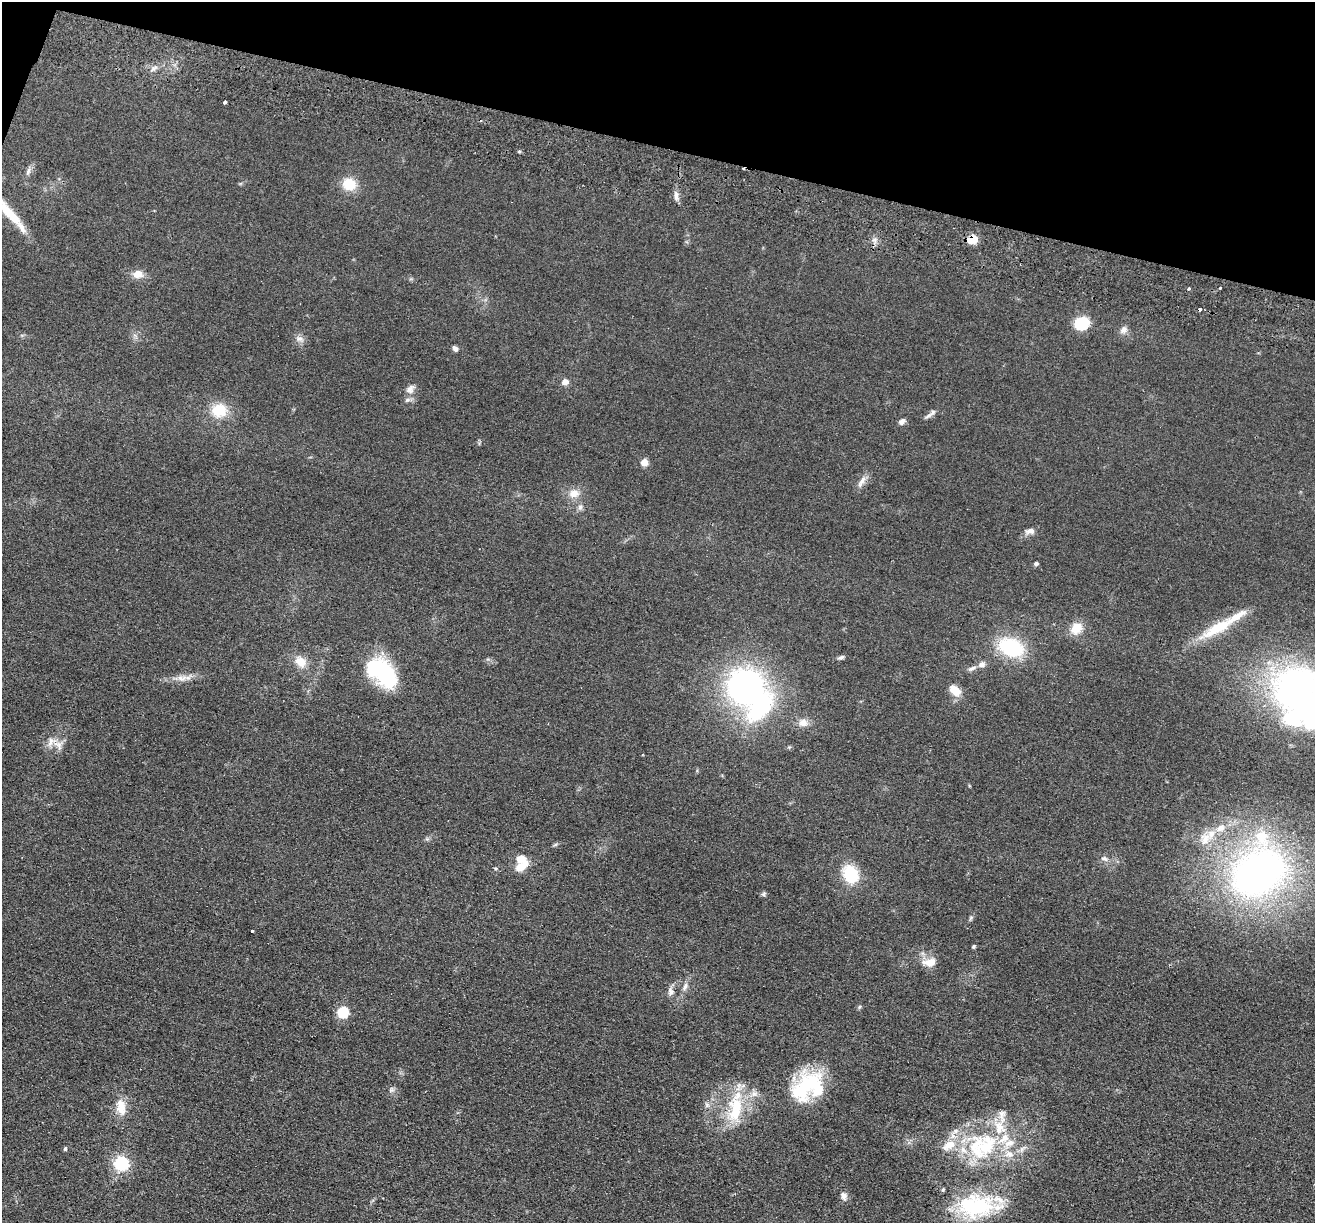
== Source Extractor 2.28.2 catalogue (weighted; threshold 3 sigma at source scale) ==
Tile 2 of 4 x 4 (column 2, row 1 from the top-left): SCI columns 1334-2646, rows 3851-5071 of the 5292 x 5384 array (HDU 1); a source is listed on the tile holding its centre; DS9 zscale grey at full resolution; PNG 1317 x 1225 px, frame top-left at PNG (2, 2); no overlay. Shown black and unused: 12% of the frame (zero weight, under 2 of 3 exposures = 3% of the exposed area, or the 3 px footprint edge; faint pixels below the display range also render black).
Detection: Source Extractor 2.28.2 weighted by HDU 2 'WHT'; one run over the whole footprint, this tile lists its part. Background 0.0571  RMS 0.009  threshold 0.0403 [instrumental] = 3 sigma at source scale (4.5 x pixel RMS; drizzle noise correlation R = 1.50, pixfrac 1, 0.05/0.05 arcsec/px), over >= 5 px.
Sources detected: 89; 4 inside a brighter object's white glare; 2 cosmic-ray / hot-pixel residue — not listed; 14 inside a brighter listed object's ellipse — not listed separately; the other 69 listed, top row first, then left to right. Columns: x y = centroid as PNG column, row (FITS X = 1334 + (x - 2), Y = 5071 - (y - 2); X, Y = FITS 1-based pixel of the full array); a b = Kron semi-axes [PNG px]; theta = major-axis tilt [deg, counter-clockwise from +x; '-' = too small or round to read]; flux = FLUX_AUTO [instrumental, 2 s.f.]
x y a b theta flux
224 102 4 3 - 5.3
28 171 13 6 71 3.4
349 184 16 14 -14 18
676 196 13 6 -79 4.2
10 214 47 10 -49 29
973 239 12 11 - 9.4
138 274 14 11 4 7.7
1220 288 2 2 - 0.97
1188 289 3 3 - 5.4
1081 323 13 11 11 29
1124 330 10 9 - 4.6
299 339 13 7 -14 4.1
455 349 8 5 -50 2.9
565 382 8 7 - 4.7
410 389 14 9 58 5.6
219 410 21 19 6 22
928 415 13 6 34 3.3
902 421 9 6 35 3.3
644 462 5 5 - 16
862 481 18 6 58 5.7
574 493 15 12 11 9.6
580 507 8 6 86 2.7
1030 531 13 7 6 4.5
1036 564 6 5 - 1.5
1218 627 51 13 30 35
1076 628 14 10 40 15
1011 647 25 18 -21 61
841 657 9 5 16 2.1
301 662 16 12 -42 11
982 664 8 7 - 4.3
972 668 12 5 21 3.2
382 673 38 22 -45 73
181 678 16 8 1 6.9
745 686 30 29 - 250
1297 689 47 41 32 320
954 690 15 10 -41 11
803 723 13 11 -8 7
51 741 15 10 40 7.1
789 747 5 4 - 1.1
1220 828 12 8 46 7.1
1205 839 18 14 72 13
555 845 6 4 20 1.3
1105 858 11 6 -24 3.3
521 867 14 8 30 14
495 868 6 3 -31 1.2
1259 872 51 39 45 440
850 874 18 14 -64 35
763 894 7 5 34 1.5
971 918 7 5 68 1.5
252 931 3 3 - 1.2
974 946 5 4 - 1.2
930 962 15 9 12 12
685 986 13 5 77 3.8
671 991 11 8 -86 4.1
859 1007 6 4 71 1.2
342 1012 6 5 - 75
805 1086 45 24 48 67
391 1090 8 6 44 2.4
754 1094 10 9 - 4.9
707 1105 7 7 - 2.5
121 1107 24 13 -83 14
736 1109 38 18 86 42
949 1145 21 12 24 17
985 1146 50 30 48 83
1022 1148 11 6 41 3.8
65 1149 4 4 - 1.6
121 1163 6 6 - 190
844 1196 11 8 -71 4
976 1206 50 30 4 80
Overlapping masked pixels (flux is a lower limit): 1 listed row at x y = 973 239
Isophote crosses this tile's border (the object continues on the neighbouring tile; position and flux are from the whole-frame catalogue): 2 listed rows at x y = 10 214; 1297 689